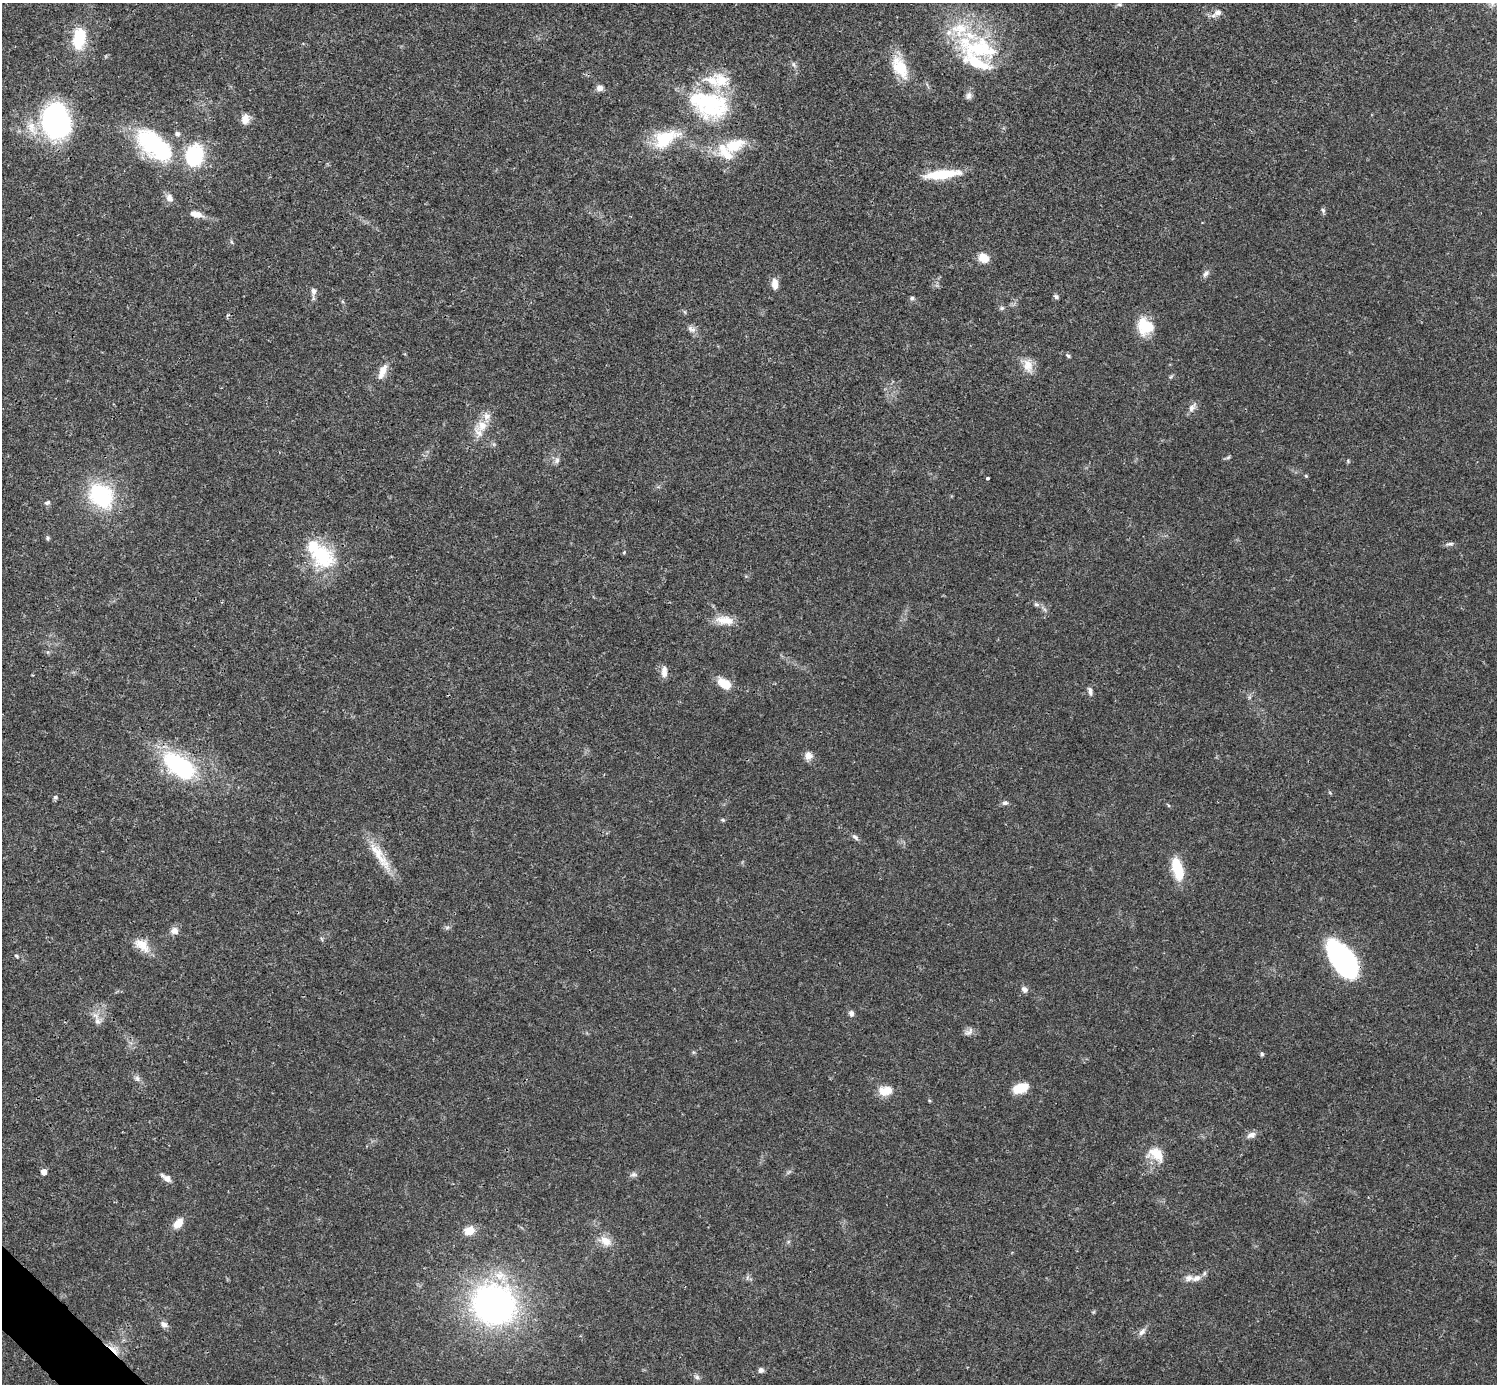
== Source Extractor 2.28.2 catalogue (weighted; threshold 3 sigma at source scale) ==
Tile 7 of 4 x 4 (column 3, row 2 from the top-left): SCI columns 2990-4484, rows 2920-4301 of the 5981 x 5981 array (HDU 1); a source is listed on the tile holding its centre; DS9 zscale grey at full resolution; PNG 1499 x 1386 px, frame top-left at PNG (2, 3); no overlay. Shown black and unused: <1% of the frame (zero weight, under 3 of 4 exposures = <1% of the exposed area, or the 3 px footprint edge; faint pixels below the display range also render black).
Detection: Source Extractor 2.28.2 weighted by HDU 2 'WHT'; one run over the whole footprint, this tile lists its part. Background 0.0208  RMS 0.0022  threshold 0.01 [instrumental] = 3 sigma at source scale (4.5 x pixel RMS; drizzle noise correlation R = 1.50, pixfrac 1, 0.05/0.05 arcsec/px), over >= 5 px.
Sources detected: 103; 1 inside a brighter object's white glare — not listed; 14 inside a brighter listed object's ellipse — not listed separately; the other 88 listed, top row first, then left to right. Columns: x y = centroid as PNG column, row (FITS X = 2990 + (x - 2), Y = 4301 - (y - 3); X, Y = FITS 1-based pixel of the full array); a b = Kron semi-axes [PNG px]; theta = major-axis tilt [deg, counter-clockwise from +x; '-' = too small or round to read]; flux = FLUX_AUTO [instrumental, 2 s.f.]
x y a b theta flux
1119 4 6 5 - 0.45
1218 13 12 8 20 1.4
79 40 31 17 -83 7.4
981 48 53 27 -9 19
794 65 9 5 -63 0.59
900 67 32 16 -62 7
600 88 9 7 2 1.1
969 96 11 7 82 0.89
709 105 50 32 -20 23
245 119 12 9 73 2
56 121 36 28 -77 42
665 138 33 18 26 10
154 145 53 26 -41 24
735 145 29 16 21 7.4
942 174 41 9 6 8.4
169 198 11 8 -63 1.4
1323 210 7 5 -68 0.45
196 214 16 8 -14 2
232 242 6 4 -70 0.3
983 258 11 9 -38 3
1206 273 11 6 52 0.84
775 284 13 7 -85 1.8
313 292 16 6 -88 1.1
1056 297 7 5 -34 0.49
912 298 6 6 - 0.5
1002 308 7 5 2 0.47
685 312 7 4 -71 0.29
1145 326 18 17 - 7
691 329 13 8 -27 1.1
1068 356 6 4 -37 0.43
1028 366 20 13 -76 2.8
382 371 22 9 67 2.4
1171 376 6 4 20 0.33
1192 407 16 7 59 1.2
482 426 18 14 21 3.7
1228 457 7 5 31 0.36
557 460 9 7 70 0.78
1306 476 5 4 - 0.25
987 478 3 3 - 0.51
101 495 23 18 -50 23
47 503 8 6 22 0.6
48 538 6 5 - 0.38
1450 544 11 5 9 0.65
624 552 5 4 - 0.24
321 555 46 25 -45 15
1036 604 6 6 - 0.54
724 620 26 11 -6 3.5
664 672 14 7 89 1.7
725 684 15 9 -33 4.4
1090 691 12 5 -83 0.77
808 756 10 10 - 1.5
180 766 40 21 -35 26
55 797 6 6 - 0.45
1005 803 8 6 13 0.65
723 820 6 5 - 0.33
855 837 11 5 -42 0.64
380 856 51 11 -57 5.8
1177 869 24 10 -74 7.9
447 928 7 4 20 0.43
174 931 9 8 - 1.4
142 945 24 13 -36 3.4
16 956 6 4 -23 0.32
1343 960 36 17 -56 50
1024 989 8 7 - 0.9
851 1013 6 5 - 0.94
97 1021 12 9 -68 1.4
968 1032 14 8 33 1
693 1052 6 4 -71 0.29
1262 1054 5 5 - 0.35
137 1078 9 7 -42 0.81
1020 1088 18 10 20 4.2
886 1091 17 11 7 3.4
1251 1135 12 8 19 1.2
1156 1154 24 17 -25 4.6
43 1172 5 5 - 1.5
789 1172 9 3 45 0.41
634 1175 9 6 1 0.71
166 1178 15 6 -34 1.2
178 1223 14 8 48 2.5
469 1231 12 10 19 2.8
605 1241 19 12 -28 2.9
1196 1278 14 8 18 1.6
494 1305 37 33 -23 84
164 1324 9 7 -29 1
1142 1332 12 7 49 1.1
114 1350 19 7 -43 2.2
761 1370 6 6 - 0.82
697 1377 8 6 -44 0.68
Overlapping masked pixels (flux is a lower limit): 2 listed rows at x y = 154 145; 114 1350